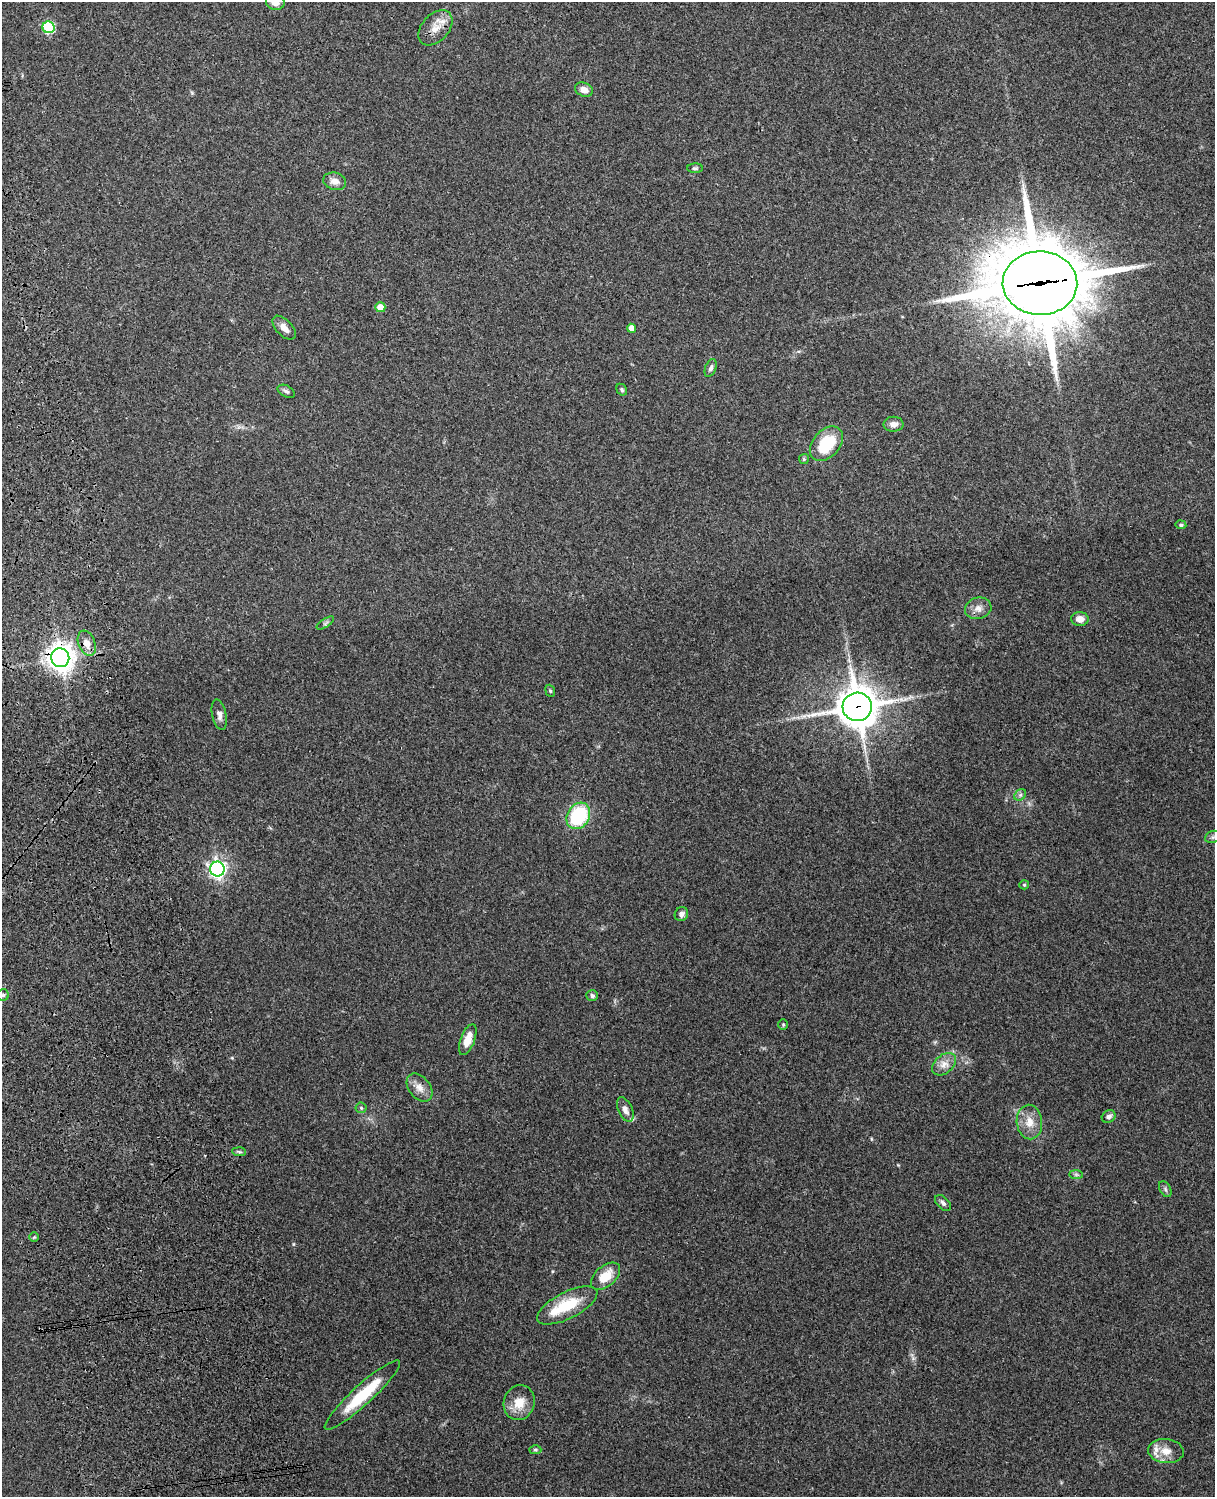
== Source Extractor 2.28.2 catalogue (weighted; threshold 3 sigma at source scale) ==
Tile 7 of 4 x 3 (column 3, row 2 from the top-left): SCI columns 2543-3755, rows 1660-3154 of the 5088 x 4928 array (HDU 1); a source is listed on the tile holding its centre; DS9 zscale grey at full resolution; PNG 1217 x 1499 px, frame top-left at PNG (2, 2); each listed source drawn as its Kron ellipse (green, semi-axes under 4 px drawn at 4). Shown black and unused: <1% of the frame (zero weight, under 3 of 4 exposures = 6% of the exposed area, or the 3 px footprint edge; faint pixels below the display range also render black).
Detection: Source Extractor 2.28.2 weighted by HDU 2 'WHT'; one run over the whole footprint, this tile lists its part. Background 0.258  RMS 0.009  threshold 0.0404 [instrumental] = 3 sigma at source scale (4.5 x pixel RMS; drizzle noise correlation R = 1.50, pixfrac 1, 0.05/0.05 arcsec/px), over >= 5 px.
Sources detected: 56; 4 inside a brighter listed object's ellipse — not listed separately; the other 52 listed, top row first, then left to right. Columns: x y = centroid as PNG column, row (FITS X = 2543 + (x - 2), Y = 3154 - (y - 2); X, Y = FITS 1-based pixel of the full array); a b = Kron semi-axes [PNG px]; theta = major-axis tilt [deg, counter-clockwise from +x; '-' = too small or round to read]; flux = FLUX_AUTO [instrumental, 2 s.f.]
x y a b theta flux
275 2 9 8 - 7.7
49 27 6 6 - 77
435 28 20 13 48 12
584 90 9 7 -22 6.1
695 168 8 4 1 1.6
335 181 11 8 -15 6.8
1040 283 37 32 -2 9500
380 307 5 5 - 11
284 328 15 8 -47 6.7
631 328 4 4 - 5.2
711 368 9 5 68 2.8
622 390 6 5 - 1.5
286 391 9 5 -28 2.3
893 424 10 7 2 5.9
826 444 20 13 48 39
804 459 5 5 - 1.4
1181 525 5 4 - 1.8
978 608 13 10 14 6.9
1080 619 9 7 -3 6.2
325 623 10 4 34 1.7
87 643 13 8 -69 8
60 658 9 9 - 910
550 691 6 4 -68 1.3
857 707 15 14 - 2300
219 715 15 7 -77 4.9
1020 795 6 5 - 2
578 816 14 11 60 68
1213 837 8 6 21 2.2
217 869 7 7 - 330
1024 885 5 4 - 1
681 914 7 6 - 4
3 995 6 5 - 2
592 996 6 5 - 2.5
783 1024 5 5 - 1.2
468 1040 16 7 69 12
944 1064 14 9 40 7.5
419 1088 16 10 -52 8.2
361 1108 5 5 - 1.4
625 1110 13 7 -65 5.4
1109 1116 7 6 - 3
1029 1122 17 12 -86 12
239 1152 7 4 -2 1.5
1076 1174 7 4 0 1.7
1165 1189 8 5 -61 2.1
943 1203 10 5 -46 2.8
34 1237 5 4 - 1.1
605 1276 17 10 42 18
567 1305 33 13 27 36
362 1395 50 10 42 39
519 1403 18 15 74 16
535 1450 6 4 -2 1.3
1166 1451 18 12 -5 11
Overlapping masked pixels (flux is a lower limit): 4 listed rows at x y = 435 28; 1040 283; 60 658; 857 707
Isophote crosses this tile's border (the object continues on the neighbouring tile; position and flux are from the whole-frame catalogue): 1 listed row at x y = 275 2